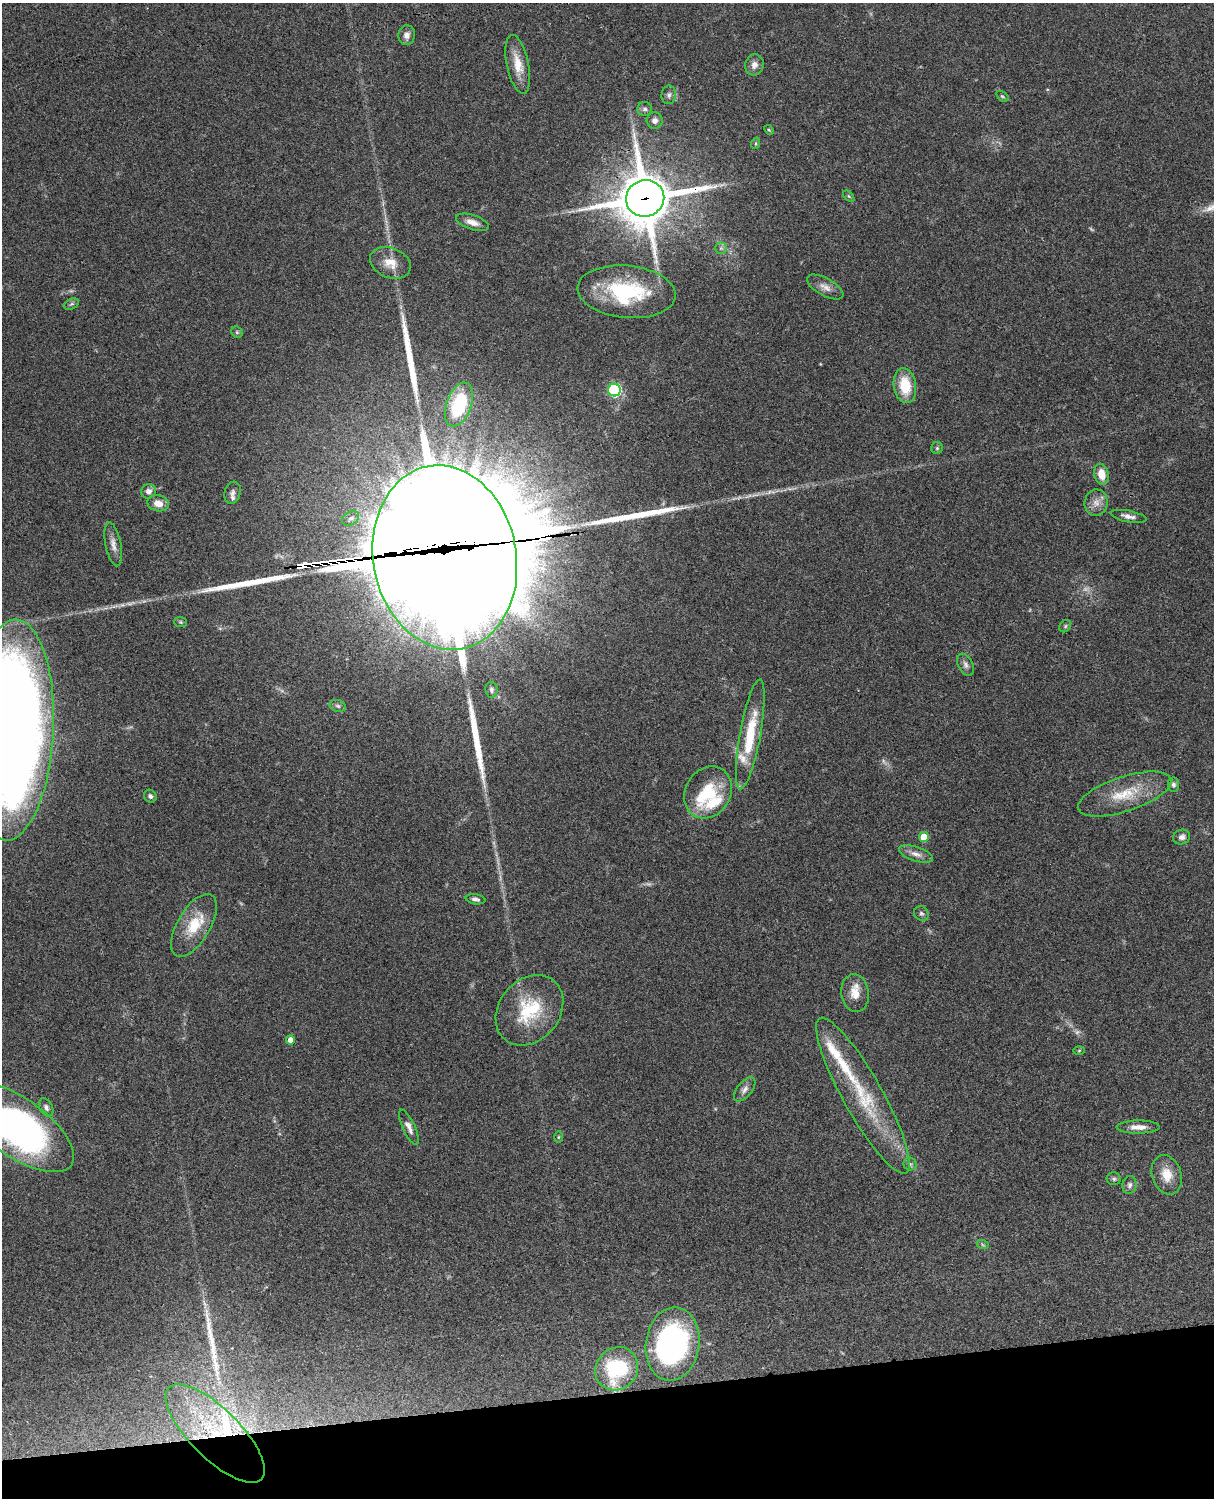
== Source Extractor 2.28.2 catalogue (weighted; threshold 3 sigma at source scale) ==
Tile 10 of 4 x 3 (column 2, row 3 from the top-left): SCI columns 1333-2544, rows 277-1772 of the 5087 x 4926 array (HDU 1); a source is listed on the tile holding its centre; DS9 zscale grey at full resolution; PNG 1216 x 1500 px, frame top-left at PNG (2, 3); each listed source drawn as its Kron ellipse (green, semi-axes under 4 px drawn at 4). Shown black and unused: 7% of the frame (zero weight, under 3 of 4 exposures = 6% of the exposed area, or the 3 px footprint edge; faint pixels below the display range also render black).
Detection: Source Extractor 2.28.2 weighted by HDU 2 'WHT'; one run over the whole footprint, this tile lists its part. Background 0.099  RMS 0.0063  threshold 0.0285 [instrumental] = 3 sigma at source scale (4.5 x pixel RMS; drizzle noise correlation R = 1.50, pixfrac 1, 0.05/0.05 arcsec/px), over >= 5 px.
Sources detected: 89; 6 too faint to see at this stretch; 2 inside a brighter object's white glare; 6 long thin detections or spike segments (spike, bleed or trail) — neither listed nor drawn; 8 inside a brighter listed object's ellipse — not listed separately; the other 67 listed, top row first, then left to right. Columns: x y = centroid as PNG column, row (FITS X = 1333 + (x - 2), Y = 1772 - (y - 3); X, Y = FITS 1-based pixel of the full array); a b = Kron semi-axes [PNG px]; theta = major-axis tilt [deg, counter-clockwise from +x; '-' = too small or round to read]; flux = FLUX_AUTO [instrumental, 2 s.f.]
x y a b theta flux
407 35 10 8 77 3.6
518 64 30 11 -78 12
754 65 11 9 73 4.1
669 95 9 7 85 2
1002 96 7 3 -35 0.74
645 109 7 7 - 1.8
655 121 8 8 - 2.9
769 130 6 3 -44 0.69
756 143 6 3 72 0.84
849 196 7 4 -45 0.84
645 198 19 18 - 3200
472 222 17 7 -18 5.2
721 248 6 6 - 1.4
390 263 21 15 -22 9.7
825 287 20 8 -29 5.3
627 292 49 26 -5 62
71 304 8 5 24 1.2
237 332 6 5 - 1.1
905 386 18 11 -82 19
614 390 6 6 - 80
459 404 23 12 70 37
937 448 5 5 - 1.1
1101 474 11 7 -78 8.7
148 491 7 7 - 3.1
233 493 11 8 74 2.8
158 503 11 8 -11 5.9
1096 503 13 11 82 5.2
1128 516 18 5 -11 3.7
351 518 9 6 31 2.2
113 544 22 8 -78 4.9
445 557 93 71 -79 24000
181 622 6 5 - 0.85
1065 626 6 5 - 1.1
966 665 12 7 -63 2.6
491 690 8 6 -86 1.9
338 706 8 6 -16 1.6
11 730 111 42 87 1300
750 734 56 10 80 29
1173 785 7 5 -86 1.6
708 792 27 22 58 27
1125 794 49 17 18 24
150 796 7 6 - 1.8
924 837 5 5 - 13
1182 837 8 7 - 2.9
916 854 17 7 -18 4.3
475 899 10 5 -8 2.1
921 913 8 7 - 1.5
194 925 35 16 59 20
855 993 19 14 -81 8.9
529 1010 38 30 50 37
290 1040 4 4 - 4.8
1079 1051 6 4 2 0.69
745 1089 14 7 50 3.3
863 1096 89 19 -61 50
46 1107 10 6 -62 2.3
16 1127 68 29 -35 280
409 1127 19 6 -65 3.7
1138 1127 21 6 1 5.7
558 1137 6 4 89 0.79
910 1164 6 6 - 1.6
1167 1175 20 14 -71 10
1114 1179 7 6 - 1.3
1129 1185 9 7 78 2.3
983 1245 6 4 -19 0.91
673 1344 37 26 81 150
617 1369 22 20 48 48
215 1433 65 25 -45 71
Overlapping masked pixels (flux is a lower limit): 3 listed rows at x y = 645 198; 445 557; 215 1433
Isophote crosses this tile's border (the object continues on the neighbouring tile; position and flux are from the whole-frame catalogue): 2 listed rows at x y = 11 730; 16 1127